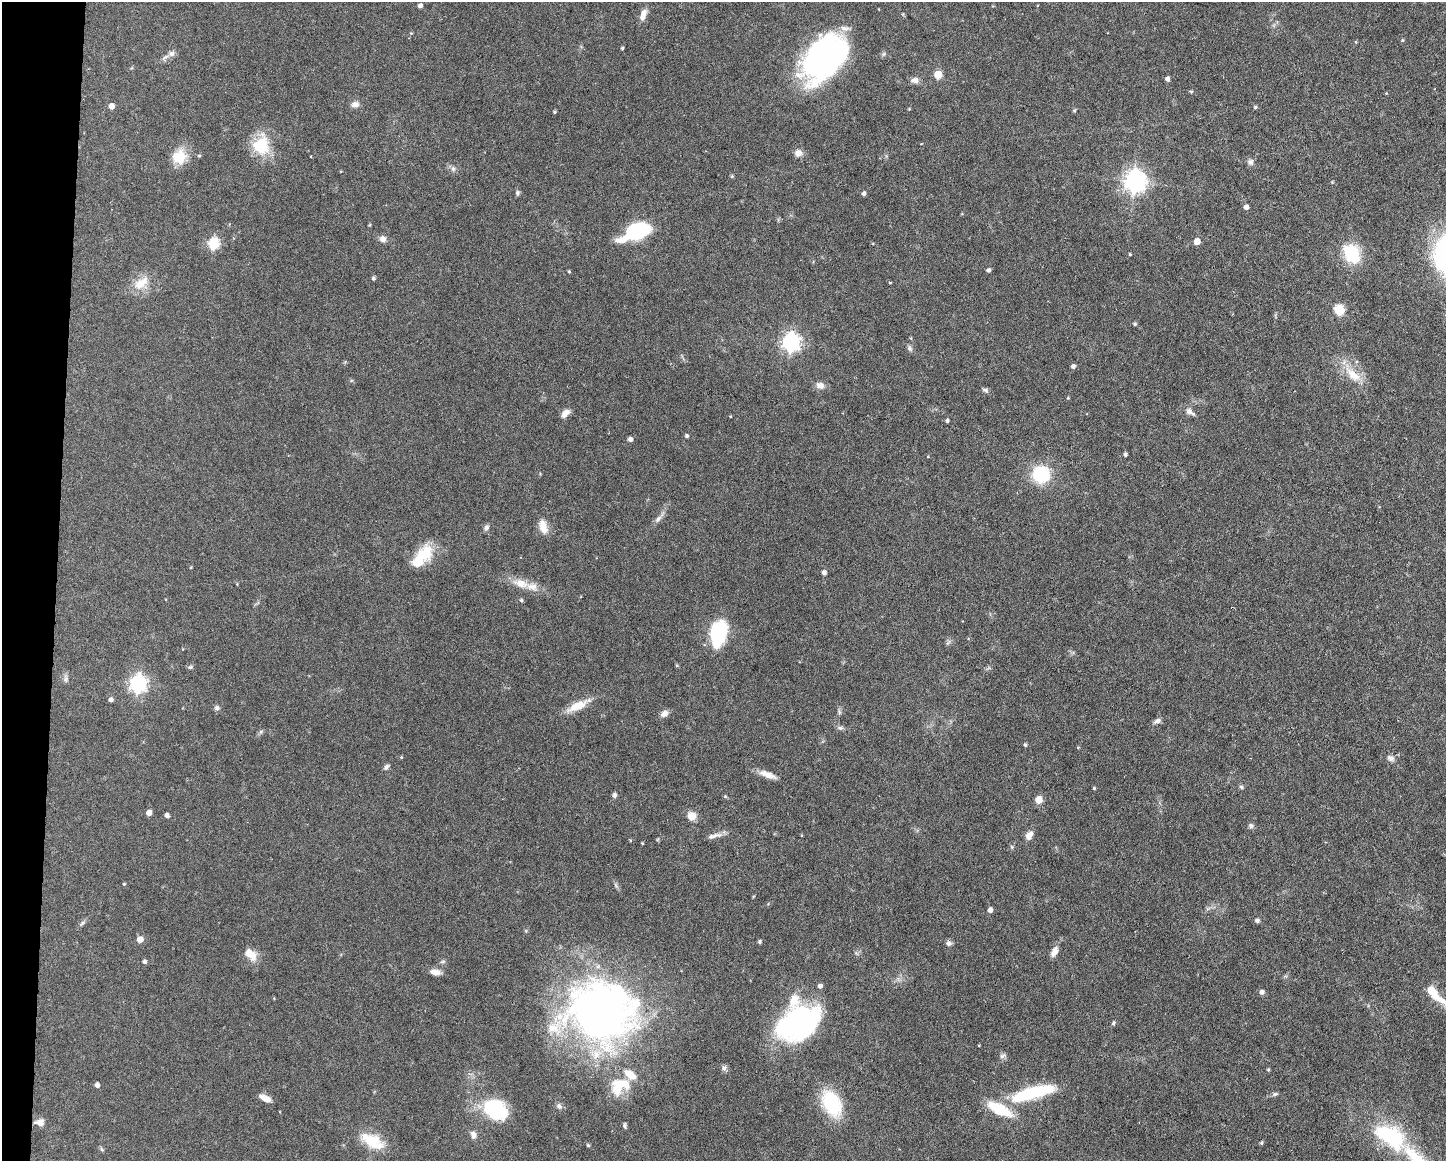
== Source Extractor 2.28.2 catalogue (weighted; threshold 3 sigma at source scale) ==
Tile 7 of 3 x 4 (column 1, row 3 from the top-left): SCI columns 222-1665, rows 1160-2318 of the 4662 x 4637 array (HDU 1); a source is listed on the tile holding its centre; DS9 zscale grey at full resolution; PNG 1448 x 1163 px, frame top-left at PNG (2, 2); no overlay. Shown black and unused: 4% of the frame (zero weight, under 3 of 6 exposures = <1% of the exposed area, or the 3 px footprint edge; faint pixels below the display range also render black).
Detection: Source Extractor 2.28.2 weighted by HDU 2 'WHT'; one run over the whole footprint, this tile lists its part. Background 0.0934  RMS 0.0049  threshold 0.0202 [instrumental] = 3 sigma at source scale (4.09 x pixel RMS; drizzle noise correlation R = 1.36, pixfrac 0.8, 0.05/0.05 arcsec/px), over >= 5 px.
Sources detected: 144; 5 inside a brighter object's white glare — not listed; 5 inside a brighter listed object's ellipse — not listed separately; the other 134 listed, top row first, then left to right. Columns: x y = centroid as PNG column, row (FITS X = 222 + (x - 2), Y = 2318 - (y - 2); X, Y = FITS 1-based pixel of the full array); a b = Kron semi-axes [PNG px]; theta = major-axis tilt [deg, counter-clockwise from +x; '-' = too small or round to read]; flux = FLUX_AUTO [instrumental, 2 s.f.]
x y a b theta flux
420 6 5 4 - 1.8
643 15 15 7 70 3.7
411 33 4 4 - 0.41
1402 40 4 4 - 0.54
1356 42 5 3 - 0.41
622 48 3 3 - 0.66
171 54 9 8 - 1.9
824 57 56 31 44 120
938 75 5 5 - 14
1167 79 5 4 - 1.6
915 80 10 7 0 2.5
1191 92 4 4 - 0.56
355 104 10 7 11 2.3
111 106 4 4 - 4.3
1255 107 5 4 - 0.65
909 109 4 3 - 0.38
1074 110 5 4 - 0.55
554 112 3 3 - 0.58
261 145 26 21 87 16
798 153 9 8 - 2.8
199 156 4 4 - 0.55
311 156 3 3 - 0.48
179 157 19 17 47 9.9
1250 162 9 8 - 1.6
453 169 6 5 - 1.2
732 176 5 5 - 0.53
1135 181 8 7 - 320
1332 182 4 4 - 0.38
517 193 7 5 82 0.94
864 193 4 4 - 1.3
1246 207 4 4 - 2
636 232 21 11 22 59
383 239 8 7 - 2.4
1197 241 5 5 - 5.7
214 244 6 5 - 38
1352 253 21 15 -57 19
1130 254 3 2 - 0.43
988 270 4 4 - 1.2
569 271 4 3 - 0.59
373 278 5 4 - 0.9
141 283 25 13 39 7.8
1339 310 6 5 - 31
1135 324 5 4 - 0.69
791 342 7 7 - 190
910 348 9 6 -59 1.1
1073 366 5 4 - 1.3
1353 375 29 12 -43 10
820 385 12 9 -20 2.7
985 390 9 5 -31 1.1
1190 412 15 7 -33 2.4
565 413 12 7 43 3
730 416 3 3 - 0.33
947 421 4 4 - 0.87
687 436 4 4 - 0.91
630 439 4 4 - 1.7
1125 455 4 4 - 0.98
928 457 4 2 - 0.31
1041 474 15 15 - 26
658 519 12 6 45 2
543 527 17 9 -72 5.7
486 528 8 6 61 1.3
425 553 22 20 61 13
191 567 4 3 - 0.42
824 572 5 4 - 1.6
520 583 23 11 -17 6.8
521 600 5 4 - 0.58
718 633 25 16 77 31
948 642 9 3 45 0.77
190 667 7 5 26 0.78
66 679 11 6 -88 1.5
138 684 7 7 - 140
111 700 5 4 - 1.6
577 706 29 10 26 8
217 708 7 6 - 1.2
839 712 9 4 -77 0.82
664 714 9 7 37 2.5
1157 721 10 5 22 1.7
840 728 8 6 -1 1.1
261 731 7 4 20 0.76
1025 745 4 4 - 0.76
401 757 4 3 - 0.4
1391 758 11 7 -29 1.9
386 767 7 5 50 1.2
767 774 23 7 -21 4.4
1241 787 6 5 - 0.75
1094 788 3 3 - 0.5
614 795 6 5 - 1.2
725 796 5 4 - 0.53
1039 800 5 5 - 8.8
149 813 4 4 - 3.7
167 815 4 4 - 1.7
692 816 10 10 - 4
1251 826 7 6 - 1.2
801 835 4 3 - 0.35
714 836 23 6 13 2.6
1029 836 12 8 58 3.1
642 843 3 3 - 0.46
124 884 4 3 - 0.45
990 910 5 4 - 2.3
1257 920 6 5 - 1.1
82 923 9 5 39 1.1
140 939 5 5 - 4.2
760 942 4 4 - 0.93
949 943 8 7 - 1.4
1054 952 12 6 63 3.4
251 954 17 11 -46 5.5
144 962 4 4 - 1.1
443 962 8 4 9 0.8
435 972 14 7 -7 3.1
820 986 5 4 - 1.7
1262 992 5 5 - 1.8
1434 994 30 9 -44 12
601 1012 70 59 -1 280
1113 1023 6 5 - 0.77
798 1024 46 29 25 86
1002 1056 9 6 31 1.3
724 1068 6 6 - 1.3
1268 1069 5 4 - 0.52
623 1083 28 13 -7 10
97 1085 4 4 - 2.2
1032 1093 48 11 16 39
1275 1094 8 5 16 0.95
265 1098 13 6 -26 3.8
831 1103 25 15 -65 32
559 1106 9 6 -46 1.4
496 1109 33 24 -29 28
40 1122 9 7 3 3.7
624 1125 7 4 -74 1
473 1135 10 8 -76 2.4
1387 1135 37 23 -9 33
372 1143 42 11 -38 11
1261 1143 4 3 - 0.66
588 1145 4 4 - 0.61
102 1149 6 4 -32 0.76
Isophote crosses this tile's border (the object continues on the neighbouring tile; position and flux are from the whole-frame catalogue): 1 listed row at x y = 1434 994